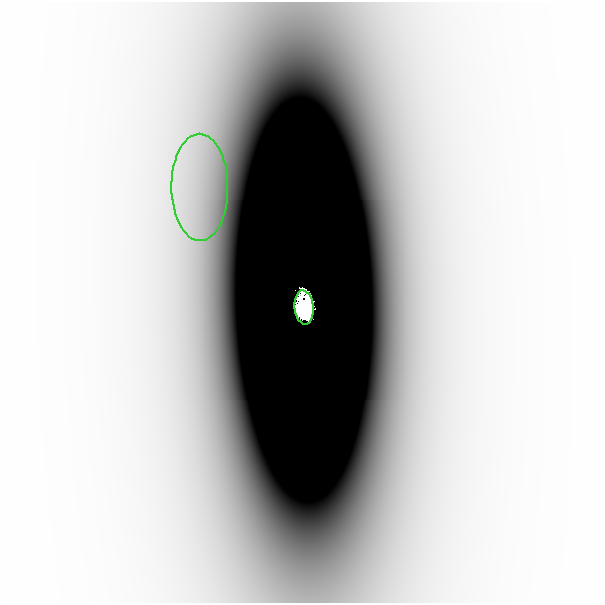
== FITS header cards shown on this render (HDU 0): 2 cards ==
NAXIS1  =                  601
NAXIS2  =                  601

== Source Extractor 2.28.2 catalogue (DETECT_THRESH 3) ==
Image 601 x 601 px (HDU 0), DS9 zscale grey, 1 PNG px = 1 image px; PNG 605 x 605 px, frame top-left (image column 1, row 601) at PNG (0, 2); each listed source drawn as its Kron ellipse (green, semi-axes under 4 px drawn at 4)
Background -1.93e-06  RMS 8.9e-07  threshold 2.67e-06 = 3 sigma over >= 5 px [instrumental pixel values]
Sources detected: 3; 1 with non-positive FLUX_AUTO (blend fragments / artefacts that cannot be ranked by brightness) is neither listed nor drawn; the other 2 listed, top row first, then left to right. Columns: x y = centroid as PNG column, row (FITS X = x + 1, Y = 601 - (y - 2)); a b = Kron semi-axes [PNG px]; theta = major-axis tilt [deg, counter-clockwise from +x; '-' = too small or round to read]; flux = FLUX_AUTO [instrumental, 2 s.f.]
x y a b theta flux
198 187 53 28 -89 0.0098
302 307 17 9 -84 22
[1 non-positive-flux detection neither listed nor drawn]